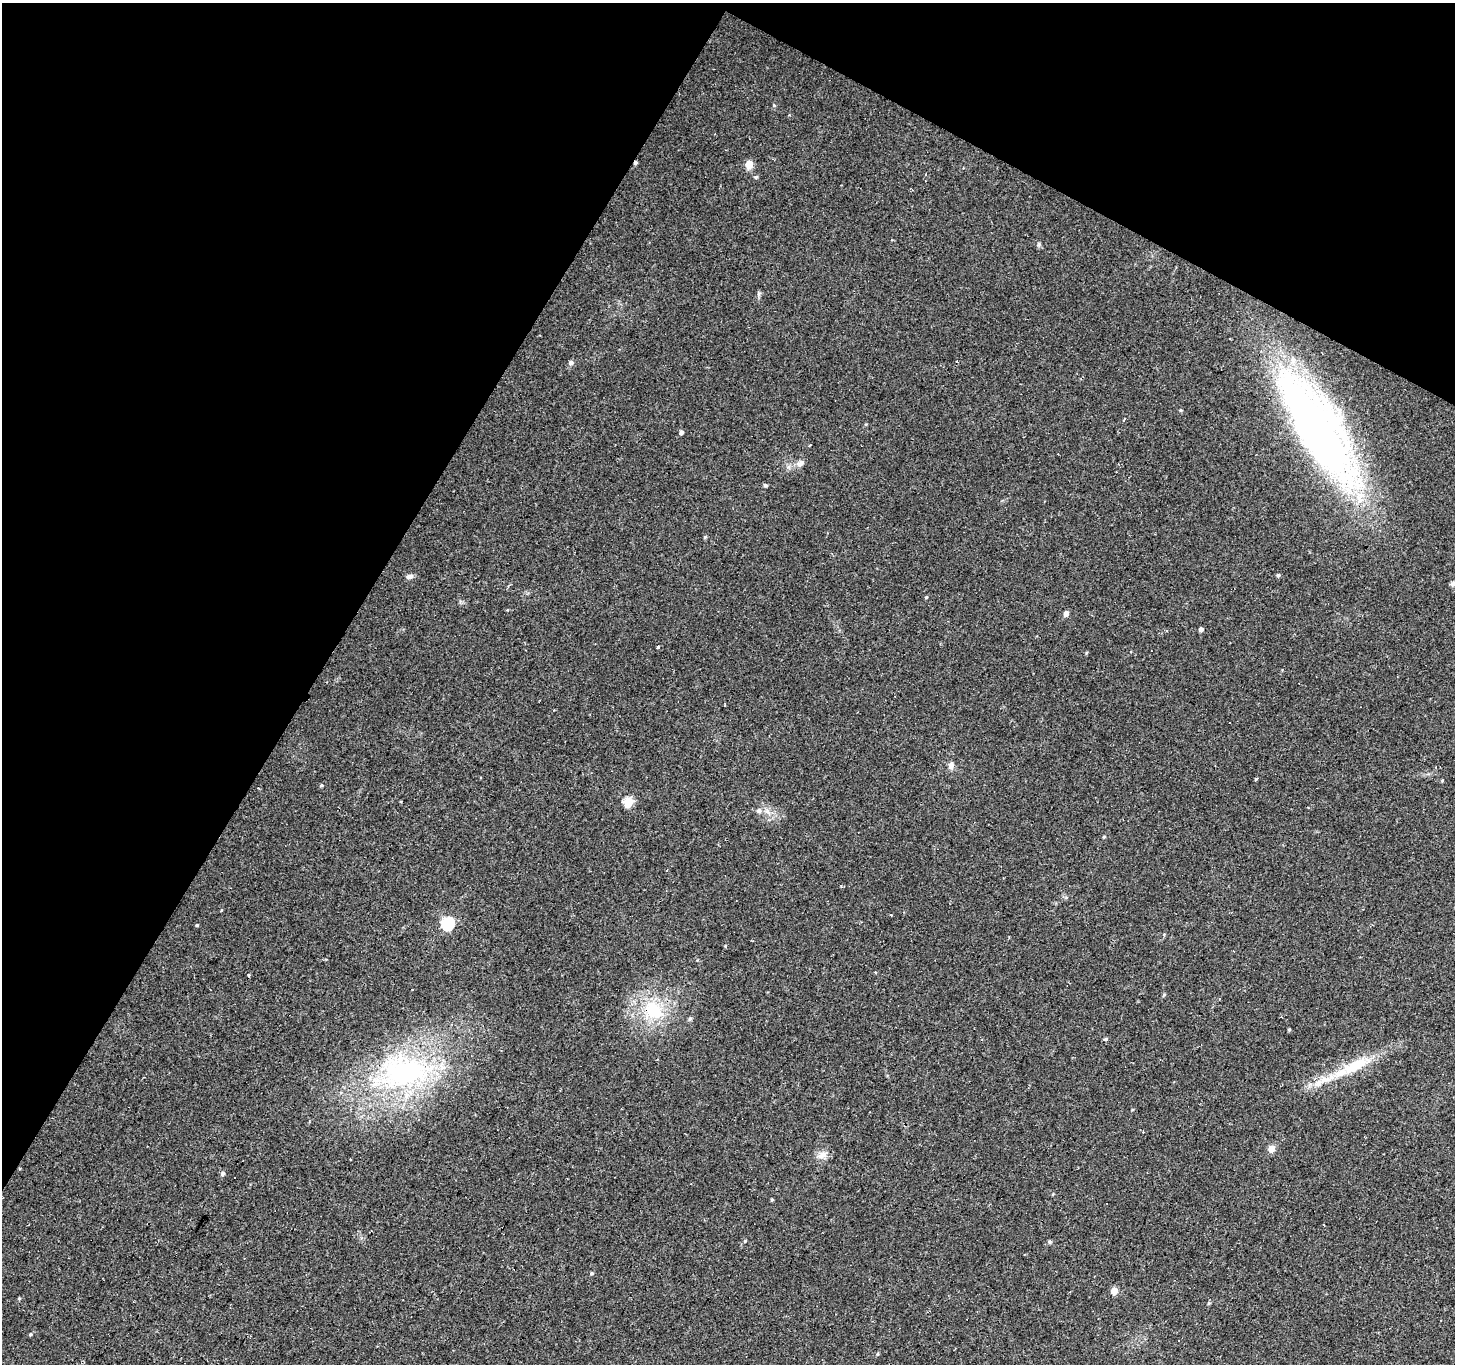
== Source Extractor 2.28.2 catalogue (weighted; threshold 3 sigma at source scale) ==
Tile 2 of 4 x 4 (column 2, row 1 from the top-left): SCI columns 1456-2908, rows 4346-5707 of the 5813 x 5898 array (HDU 1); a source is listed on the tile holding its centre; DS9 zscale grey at full resolution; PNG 1457 x 1366 px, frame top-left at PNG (2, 3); no overlay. Shown black and unused: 29% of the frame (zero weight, under 2 of 3 exposures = <1% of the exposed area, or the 3 px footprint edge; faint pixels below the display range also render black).
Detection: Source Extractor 2.28.2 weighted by HDU 2 'WHT'; one run over the whole footprint, this tile lists its part. Background 0.0542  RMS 0.0044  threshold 0.0198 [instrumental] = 3 sigma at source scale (4.5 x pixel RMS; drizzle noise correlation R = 1.50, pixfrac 1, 0.0396/0.0396 arcsec/px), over >= 5 px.
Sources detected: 62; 1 inside a brighter object's white glare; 9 cosmic-ray / hot-pixel residue — not listed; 2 inside a brighter listed object's ellipse — not listed separately; the other 50 listed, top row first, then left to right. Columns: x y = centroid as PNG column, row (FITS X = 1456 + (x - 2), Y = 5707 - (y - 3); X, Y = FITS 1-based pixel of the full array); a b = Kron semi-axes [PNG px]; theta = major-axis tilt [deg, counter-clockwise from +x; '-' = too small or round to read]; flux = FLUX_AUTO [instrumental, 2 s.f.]
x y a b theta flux
749 164 5 5 - 9.6
756 177 5 4 - 0.64
759 294 7 5 60 0.85
571 362 6 5 - 1.2
1181 410 4 4 - 0.47
1124 420 4 3 - 0.59
866 424 4 3 - 0.42
1317 428 123 39 -58 270
681 432 4 4 - 1.3
800 463 10 7 46 2.1
765 485 4 4 - 0.82
705 537 5 4 - 0.56
1278 575 4 4 - 0.81
410 576 10 6 19 1.3
1453 583 8 6 13 1.2
926 597 4 3 - 0.45
1066 613 5 4 - 2.2
1201 629 4 4 - 1.5
658 647 3 3 - 13
554 710 2 2 - 0.3
1230 723 3 3 - 0.88
951 765 9 7 81 1.8
1255 779 3 3 - 1.3
321 785 4 3 - 0.55
628 802 6 5 - 18
759 811 8 7 - 1.6
448 923 6 6 - 43
197 925 4 4 - 0.42
249 975 3 2 - 0.81
1164 994 5 4 - 0.55
1219 999 3 3 - 0.8
653 1010 30 23 -50 22
690 1019 5 5 - 0.78
1289 1030 4 3 - 0.52
1106 1039 5 4 - 1.6
1359 1063 29 14 15 12
403 1072 72 48 5 90
1325 1079 19 8 8 5.1
1271 1149 5 5 - 5.9
821 1155 12 9 44 2.9
222 1174 5 4 - 1
772 1200 4 4 - 0.45
745 1241 4 3 - 0.49
1049 1242 5 4 - 0.66
592 1273 4 4 - 0.6
1114 1291 5 5 - 7.7
19 1298 4 4 - 0.46
1209 1303 5 4 - 0.57
30 1334 4 4 - 0.55
878 1354 5 4 - 0.55
Overlapping masked pixels (flux is a lower limit): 2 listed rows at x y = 653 1010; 403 1072
Isophote crosses this tile's border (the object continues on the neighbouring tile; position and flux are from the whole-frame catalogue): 1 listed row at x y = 1453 583
Unlisted compact peaks at least as high as the median listed source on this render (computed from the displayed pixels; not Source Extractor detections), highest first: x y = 1039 244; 725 946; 774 105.